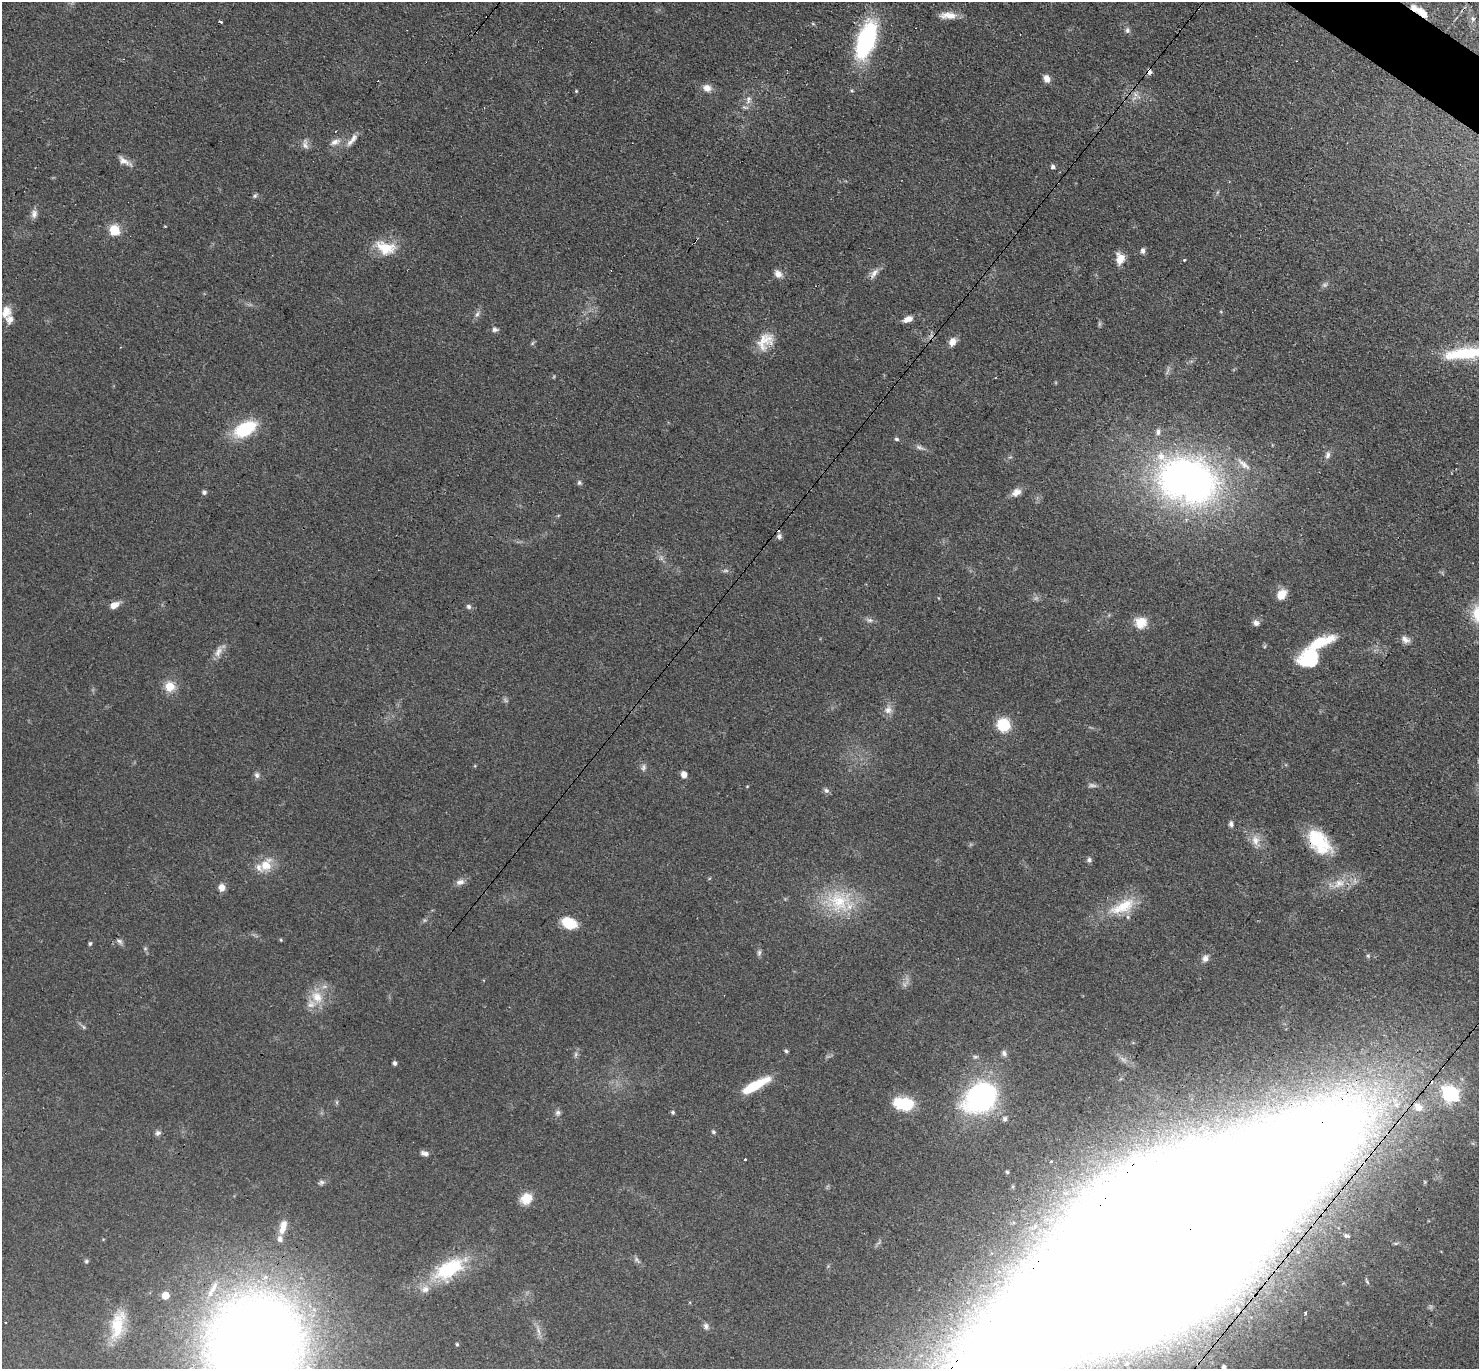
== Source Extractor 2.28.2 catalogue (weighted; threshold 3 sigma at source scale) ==
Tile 10 of 4 x 4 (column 2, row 3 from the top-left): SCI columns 1608-3084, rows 1665-3031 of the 6088 x 6079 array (HDU 1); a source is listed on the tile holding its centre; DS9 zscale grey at full resolution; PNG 1481 x 1371 px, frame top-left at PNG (2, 2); no overlay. Shown black and unused: <1% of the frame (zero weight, under 3 of 4 exposures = <1% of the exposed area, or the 3 px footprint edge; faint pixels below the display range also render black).
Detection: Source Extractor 2.28.2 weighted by HDU 2 'WHT'; one run over the whole footprint, this tile lists its part. Background 0.0606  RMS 0.0057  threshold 0.0255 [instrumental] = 3 sigma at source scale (4.5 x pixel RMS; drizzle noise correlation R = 1.50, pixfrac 1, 0.05/0.05 arcsec/px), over >= 5 px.
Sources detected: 136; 6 too faint to see at this stretch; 2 cosmic-ray / hot-pixel residue — not listed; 10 inside a brighter listed object's ellipse — not listed separately; the other 118 listed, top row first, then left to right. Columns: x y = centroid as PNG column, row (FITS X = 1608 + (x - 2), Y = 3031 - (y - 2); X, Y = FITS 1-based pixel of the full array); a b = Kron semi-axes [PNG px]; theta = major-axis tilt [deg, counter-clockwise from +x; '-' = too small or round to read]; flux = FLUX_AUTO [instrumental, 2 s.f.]
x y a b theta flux
1422 12 17 8 -41 6.3
948 15 21 8 -2 6
487 17 2 2 - 0.42
1473 19 7 6 - 1.4
221 22 4 2 - 1.4
1127 30 8 6 -68 1.6
866 40 33 14 71 84
1149 72 5 5 - 2.9
1047 79 8 6 -67 4.1
707 88 10 8 -22 4.5
576 91 4 3 - 0.58
1135 94 10 5 -36 2.1
746 107 9 4 -9 1.2
335 142 15 7 22 3.9
350 142 13 7 53 3.1
305 144 14 7 -82 2.6
123 160 15 9 -34 4
1053 167 5 5 - 1.6
255 196 6 5 - 1.1
34 214 12 8 81 2.9
165 226 4 3 - 0.41
115 230 6 5 - 41
386 248 28 17 -16 14
1143 251 6 5 - 2
1120 259 12 9 85 7.3
1184 260 3 3 - 1
874 273 17 7 53 3.6
778 274 11 9 -47 3.2
6 312 16 12 72 6.2
477 314 8 5 59 1.8
908 319 11 6 21 4.2
495 329 7 6 - 1.6
765 341 26 15 52 11
952 342 9 7 68 4.4
533 343 6 4 69 0.88
1466 353 63 14 5 34
244 429 23 13 29 33
1158 432 9 6 89 1.9
897 439 6 4 -26 0.91
919 447 13 5 -16 2.1
1328 455 11 6 76 2.2
1243 464 24 8 -41 6.1
1187 480 64 46 -19 270
579 483 7 6 - 1.2
204 492 6 5 - 1.6
1016 492 12 9 31 4.3
779 536 7 6 - 1.4
1281 595 13 9 52 7
114 605 11 7 28 4.8
469 606 6 6 - 1.6
870 620 11 6 -8 1.9
1141 622 16 15 - 8.3
1256 623 9 8 - 2.1
1405 639 12 8 -30 3.2
218 651 17 8 67 4.2
1310 658 21 19 27 32
170 686 10 10 - 9.4
888 710 11 10 - 3.8
1003 725 11 11 - 22
643 767 10 6 79 1.8
684 774 6 5 - 4.6
257 775 8 6 -85 1.9
826 790 8 6 -43 1.6
1231 824 7 5 -82 1.7
1317 839 31 18 -41 27
1255 840 15 10 -77 5.5
1089 860 7 6 - 1.4
266 865 20 14 49 10
460 882 12 8 13 2.9
1339 883 17 12 28 8.1
221 887 9 7 -73 3.5
839 902 36 33 -23 35
1124 906 39 17 25 20
569 923 15 10 -24 14
281 940 5 4 - 0.58
119 941 9 6 -35 1.6
90 943 5 4 - 1.1
145 948 6 4 0 0.77
759 953 9 6 88 1.4
1205 958 10 8 75 2.8
317 997 19 15 -53 11
84 1027 7 5 -37 1.1
786 1051 5 4 - 1.1
1004 1053 8 7 - 1.7
576 1054 8 5 73 1.4
395 1063 5 4 - 1.6
755 1086 30 8 29 22
1450 1094 8 7 - 140
981 1098 33 27 38 110
337 1102 6 4 72 0.8
904 1104 22 14 -9 19
1418 1107 12 10 -29 6.7
673 1112 5 5 - 0.99
558 1113 8 7 - 1.7
1005 1119 6 5 - 1.7
713 1132 5 5 - 0.99
158 1133 7 7 - 1.7
425 1153 11 6 -12 2.4
1135 1157 6 5 - 1.4
745 1159 3 2 - 1.4
1007 1172 5 4 - 0.93
321 1182 8 6 20 1.5
1013 1187 5 5 - 0.99
526 1199 15 12 33 8.1
283 1227 17 7 74 5.7
1346 1236 9 5 -17 1.3
1156 1247 241 61 34 19000
636 1260 11 5 -50 1.7
86 1261 6 5 - 0.87
449 1269 44 21 30 39
165 1295 6 6 - 8.8
1238 1310 10 7 83 3.1
1305 1313 4 3 - 0.81
117 1326 38 17 77 20
706 1326 8 7 - 2.1
255 1344 94 86 68 810
457 1344 4 4 - 0.62
1224 1367 5 4 - 2.1
Overlapping masked pixels (flux is a lower limit): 7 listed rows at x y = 1422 12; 487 17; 1149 72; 114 605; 1317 839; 1156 1247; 255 1344
Isophote crosses this tile's border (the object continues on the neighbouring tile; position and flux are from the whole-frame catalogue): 4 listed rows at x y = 1466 353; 1156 1247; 255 1344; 1224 1367